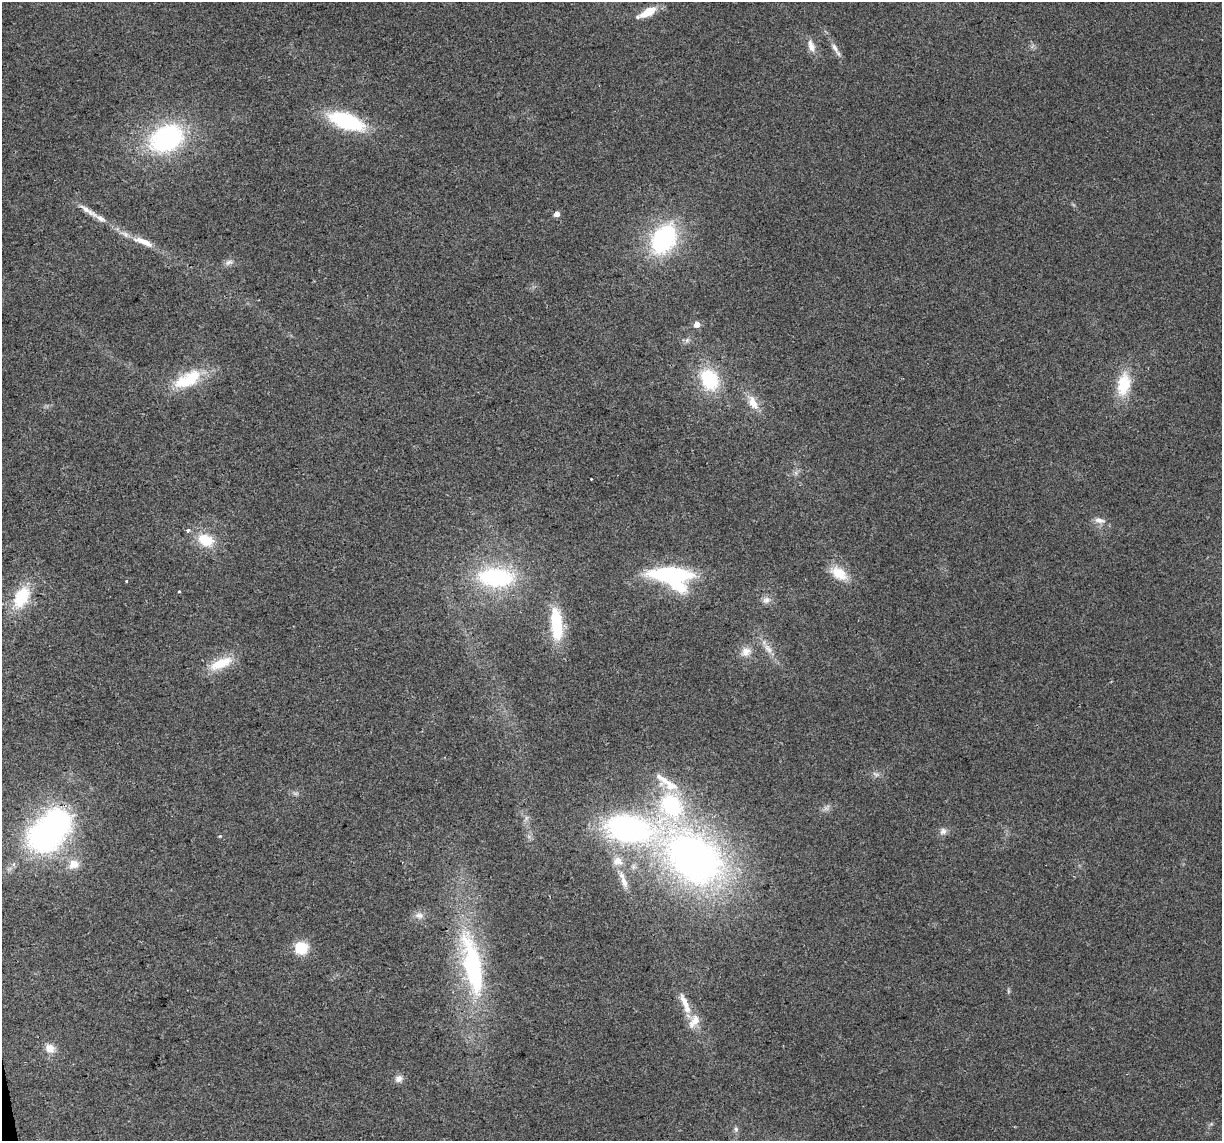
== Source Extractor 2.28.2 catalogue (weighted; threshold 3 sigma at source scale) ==
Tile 7 of 4 x 4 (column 3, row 2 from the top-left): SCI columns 2443-3662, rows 2353-3491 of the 4883 x 4659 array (HDU 1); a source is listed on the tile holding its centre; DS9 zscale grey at full resolution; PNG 1224 x 1143 px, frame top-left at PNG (2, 2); no overlay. Shown black and unused: <1% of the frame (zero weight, under 2 of 3 exposures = <1% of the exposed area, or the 3 px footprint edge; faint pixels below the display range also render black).
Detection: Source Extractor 2.28.2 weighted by HDU 2 'WHT'; one run over the whole footprint, this tile lists its part. Background 0.0499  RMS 0.0068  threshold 0.0307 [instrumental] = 3 sigma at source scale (4.5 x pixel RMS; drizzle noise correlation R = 1.50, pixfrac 1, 0.0396/0.0396 arcsec/px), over >= 5 px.
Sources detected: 58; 2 too faint to see at this stretch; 3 inside a brighter object's white glare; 1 cosmic-ray / hot-pixel residue — not listed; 6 inside a brighter listed object's ellipse — not listed separately; the other 46 listed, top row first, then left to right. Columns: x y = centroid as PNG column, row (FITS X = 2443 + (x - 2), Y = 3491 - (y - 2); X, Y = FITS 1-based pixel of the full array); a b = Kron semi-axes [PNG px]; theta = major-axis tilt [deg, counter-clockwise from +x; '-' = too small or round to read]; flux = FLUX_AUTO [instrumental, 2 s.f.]
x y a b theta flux
647 12 24 8 28 13
811 46 18 8 -72 5.8
835 48 18 6 -59 4.5
346 121 36 14 -20 64
167 138 34 24 27 110
87 210 34 6 -33 7.7
557 214 4 4 - 5.7
664 239 30 22 58 89
143 242 30 8 -22 11
229 262 11 7 22 2.8
697 324 5 5 - 6.2
687 340 7 6 - 1.9
191 378 32 22 42 27
709 379 22 17 -63 42
1124 384 25 14 79 26
753 402 21 11 -62 9.7
796 473 7 4 -72 1.5
1099 520 16 8 -14 4.6
205 540 22 15 -26 19
839 573 23 13 -32 15
670 575 36 13 -3 96
496 577 41 21 -2 77
127 581 3 3 - 1.3
179 592 3 3 - 1.1
21 597 28 16 62 31
766 600 11 9 12 3.8
556 624 39 12 -85 37
768 649 15 8 -55 5.6
746 651 14 13 - 7
221 663 33 12 24 18
876 774 11 5 -16 2.3
672 785 38 14 -13 18
826 808 11 6 47 2.5
943 831 9 9 - 3.2
45 836 32 29 5 160
694 858 75 50 -38 330
618 861 14 12 -10 7.4
74 864 15 12 21 8.2
624 882 18 7 -69 5.8
419 915 13 8 -4 4.3
301 948 11 11 - 22
472 965 77 21 -79 120
684 1002 26 8 -65 9.9
50 1048 13 11 -36 6.6
399 1079 10 9 - 3.9
736 1129 7 7 - 1.7
Unlisted compact peaks at least as high as the median listed source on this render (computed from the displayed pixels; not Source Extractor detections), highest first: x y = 220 836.